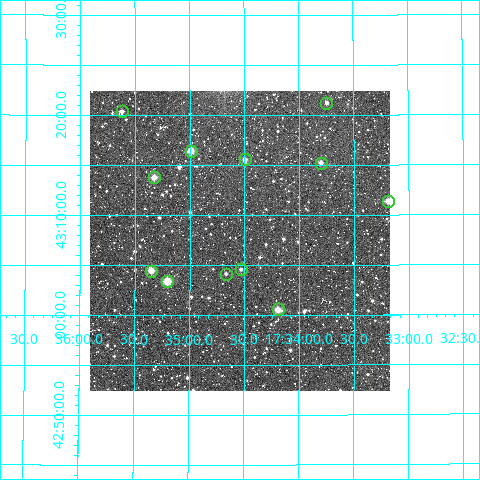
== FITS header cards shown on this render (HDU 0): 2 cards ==
NAXIS1  =                  300
NAXIS2  =                  300

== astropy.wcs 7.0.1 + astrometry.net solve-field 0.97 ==
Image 300 x 300 px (HDU 0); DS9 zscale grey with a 90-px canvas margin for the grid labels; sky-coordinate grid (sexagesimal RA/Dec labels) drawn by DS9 from the SOLVED WCS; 12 Tycho-2 reference stars matched to detected sources circled (green)
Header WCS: RA---TAN/DEC--TAN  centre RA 17:34:33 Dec +43:07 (263.64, +43.12 deg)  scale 6 arcsec/px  FOV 30.0' x 30.0'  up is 0 deg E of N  parity normal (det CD < 0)
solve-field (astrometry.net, Tycho-2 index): VERIFIED the header's WCS against the Tycho-2 star catalogue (verified at 2 index scales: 8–12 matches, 0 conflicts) and refined it, rather than solving blind
Solved WCS: RA---TAN-SIP/DEC--TAN-SIP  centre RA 17:34:33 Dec +43:07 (263.64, +43.12 deg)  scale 6 arcsec/px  FOV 30.0' x 30.0'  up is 0 deg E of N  parity normal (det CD < 0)
The solver's refit moves the header's centre by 1.2 arcsec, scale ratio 0.9992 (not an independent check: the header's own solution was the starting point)
Tycho-2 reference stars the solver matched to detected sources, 12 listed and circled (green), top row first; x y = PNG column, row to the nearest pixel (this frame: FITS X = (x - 90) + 1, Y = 300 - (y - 91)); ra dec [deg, ICRS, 3 dp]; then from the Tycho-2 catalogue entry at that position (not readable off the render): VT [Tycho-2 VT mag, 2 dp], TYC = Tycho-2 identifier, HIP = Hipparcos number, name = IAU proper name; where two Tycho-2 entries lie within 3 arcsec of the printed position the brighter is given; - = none
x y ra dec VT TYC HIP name
326 103 263.436 +43.354 11.82 3099-1554-1 - -
122 111 263.906 +43.340 11.98 3099-1802-1 - -
191 151 263.747 +43.274 10.41 3099-1862-1 - -
245 159 263.624 +43.260 11.41 3099-1911-1 - -
321 163 263.450 +43.254 11.60 3099-1916-1 - -
154 177 263.832 +43.230 10.53 3099-285-1 - -
388 201 263.297 +43.190 10.82 3099-249-1 - -
241 269 263.633 +43.076 11.70 3095-818-1 - -
151 271 263.838 +43.074 10.53 3095-897-1 - -
226 274 263.667 +43.069 12.53 3095-999-1 - -
167 281 263.800 +43.057 9.46 3095-738-1 - -
278 309 263.549 +43.009 11.03 3095-1090-1 - -